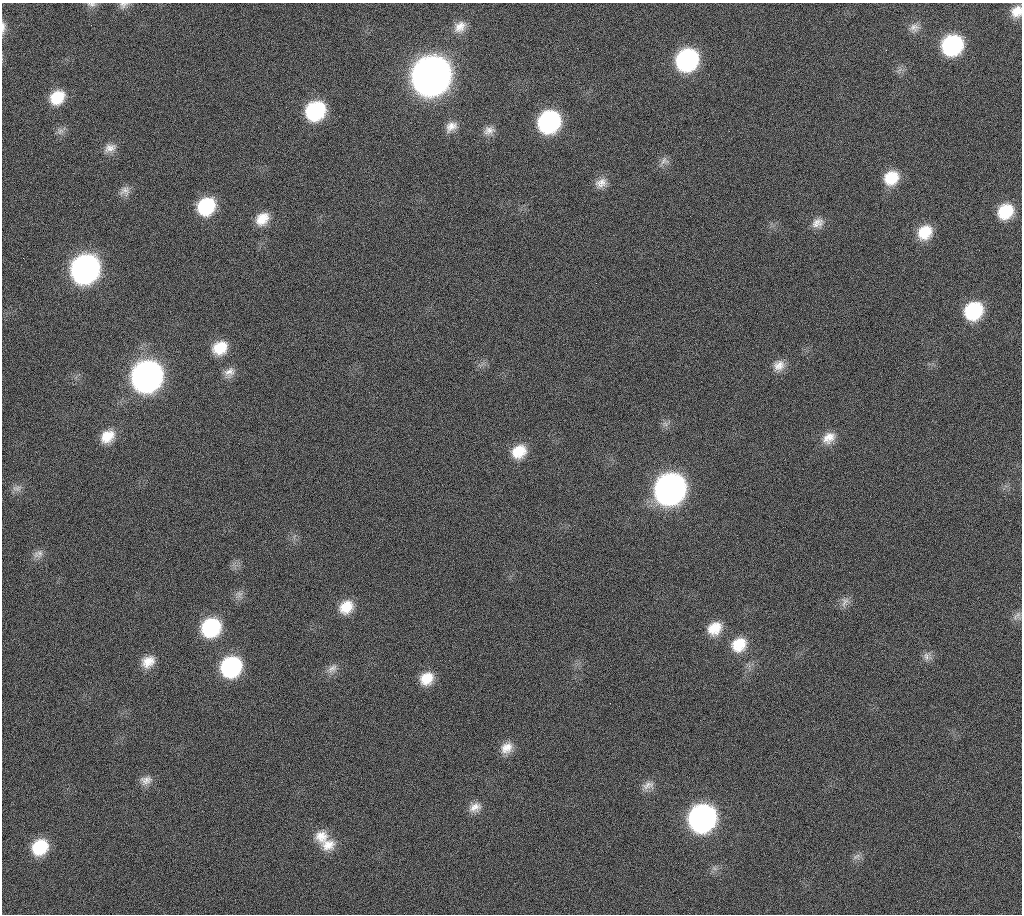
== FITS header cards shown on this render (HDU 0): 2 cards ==
NAXIS1  =                 1020 / length of data axis 1
NAXIS2  =                 912  / length of data axis 2

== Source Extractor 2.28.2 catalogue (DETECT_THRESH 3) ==
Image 1020 x 912 px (HDU 0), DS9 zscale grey, 1 PNG px = 1 image px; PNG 1024 x 916 px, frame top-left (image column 1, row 912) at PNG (2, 3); no overlay
Background 1040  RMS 29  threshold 88.2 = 3 sigma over >= 5 px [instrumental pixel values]
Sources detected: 61; all 61 listed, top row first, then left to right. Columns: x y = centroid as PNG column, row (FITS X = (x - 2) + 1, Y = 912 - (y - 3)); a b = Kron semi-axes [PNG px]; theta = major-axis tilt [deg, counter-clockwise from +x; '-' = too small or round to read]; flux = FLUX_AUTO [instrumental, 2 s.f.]
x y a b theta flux
91 4 12 6 -4 7.2e+03
123 5 13 9 25 9.2e+03
1017 11 14 12 55 2.6e+04
91 25 2 2 - 5.0e+03
3 27 16 5 89 9.3e+03
460 27 17 13 45 2.3e+04
914 27 14 10 5 1.4e+04
952 45 16 15 - 2.5e+05
687 60 17 15 45 3.5e+05
431 76 20 18 46 4.6e+06
57 97 17 14 44 5.6e+04
315 111 17 15 41 1.9e+05
549 122 17 15 45 3.4e+05
451 126 15 11 38 1.9e+04
489 130 14 11 22 1.5e+04
60 131 11 8 45 9.6e+03
110 148 16 11 18 1.8e+04
664 161 13 10 40 1.2e+04
891 178 17 15 36 5.7e+04
601 183 16 12 26 1.9e+04
125 191 14 12 17 1.5e+04
206 206 17 14 44 1.2e+05
1005 211 16 13 43 7.3e+04
262 219 16 13 45 3.5e+04
818 223 16 12 24 2.0e+04
925 232 17 14 49 5.4e+04
23 258 2 2 - 5.6e+03
85 269 18 16 49 1.0e+06
973 311 17 15 40 1.4e+05
220 348 17 14 30 5.1e+04
779 365 16 13 45 2.2e+04
229 372 16 12 49 1.8e+04
147 376 19 17 49 1.6e+06
665 424 8 5 -45 6.1e+03
107 436 18 14 40 3.9e+04
829 438 18 13 38 2.7e+04
519 451 17 15 35 4.8e+04
17 488 15 8 -4 1.1e+04
670 489 19 17 48 1.5e+06
38 554 15 11 25 1.3e+04
239 594 10 8 64 1.0e+04
845 602 17 9 71 1.4e+04
346 607 17 14 40 4.2e+04
1018 614 13 8 -76 9.5e+03
211 627 17 15 39 1.7e+05
715 628 17 14 40 4.3e+04
739 645 19 16 39 5.3e+04
927 656 13 9 80 1.2e+04
148 662 17 13 37 3.0e+04
231 667 17 15 45 2.5e+05
332 669 16 9 41 1.5e+04
426 678 15 13 37 4.1e+04
507 748 16 13 39 2.5e+04
146 780 16 12 16 1.7e+04
648 785 18 10 12 1.7e+04
475 807 16 11 26 1.9e+04
702 818 18 16 46 8.8e+05
321 836 19 18 - 3.6e+04
328 845 19 15 22 3.3e+04
40 847 16 14 43 8.4e+04
856 856 12 5 30 7.6e+03
At the frame edge (FLAGS 8, measured only in part): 4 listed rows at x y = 91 4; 123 5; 1017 11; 3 27